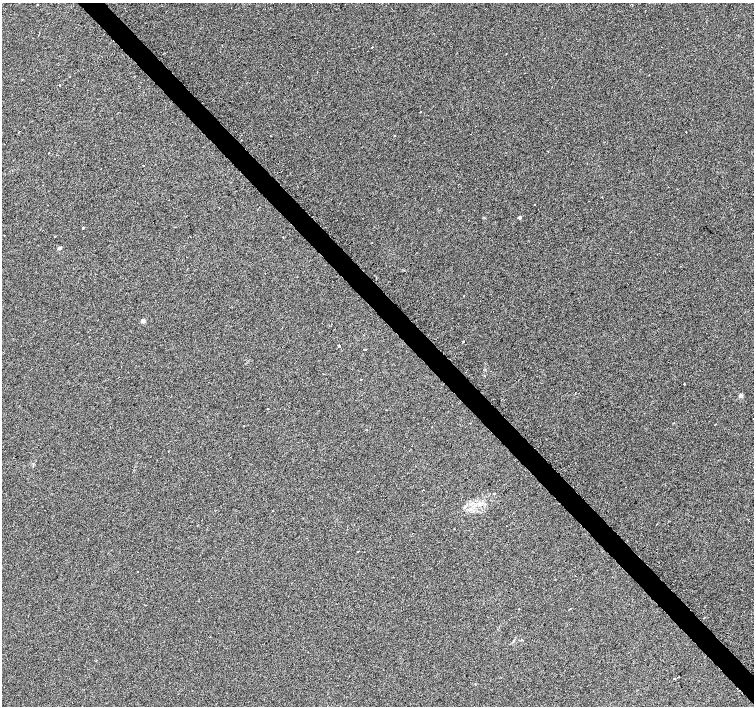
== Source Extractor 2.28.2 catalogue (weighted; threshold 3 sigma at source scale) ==
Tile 6 of 4 x 4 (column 2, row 2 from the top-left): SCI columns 1505-3007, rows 2990-4396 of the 6070 x 6041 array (HDU 1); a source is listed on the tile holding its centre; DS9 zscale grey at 2 x 2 block average (1 PNG px = mean of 2 x 2 image px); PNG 756 x 708 px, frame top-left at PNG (2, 3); no overlay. Shown black and unused: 4% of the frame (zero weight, under 2 of 3 exposures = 3% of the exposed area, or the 3 px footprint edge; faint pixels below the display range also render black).
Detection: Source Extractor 2.28.2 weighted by HDU 2 'WHT'; one run over the whole footprint, this tile lists its part. Background 0.0238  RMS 0.013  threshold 0.0577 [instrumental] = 3 sigma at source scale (4.5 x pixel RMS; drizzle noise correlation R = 1.50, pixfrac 1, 0.0396/0.0396 arcsec/px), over >= 5 px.
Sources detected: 54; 10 cosmic-ray / hot-pixel residue — not listed; the other 44 listed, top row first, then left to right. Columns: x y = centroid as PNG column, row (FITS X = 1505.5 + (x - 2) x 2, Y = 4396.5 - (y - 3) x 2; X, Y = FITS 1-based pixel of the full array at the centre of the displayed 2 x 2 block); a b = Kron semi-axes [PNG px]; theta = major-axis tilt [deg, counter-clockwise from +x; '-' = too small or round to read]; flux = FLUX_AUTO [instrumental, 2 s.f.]
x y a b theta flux
37 5 2 2 - 2.6
372 47 2 2 - 13
649 75 2 2 - 3.3
59 85 2 2 - 7
420 112 2 2 - 3.5
18 132 2 2 - 2.6
686 132 2 2 - 11
394 136 2 2 - 11
548 151 2 2 - 1.5
143 165 2 2 - 6.7
43 185 2 2 - 3.6
48 205 2 2 - 1.6
519 218 2 2 - 9.1
83 228 2 2 - 34
54 237 2 2 - 9.2
283 237 2 2 - 1.2
372 242 2 2 - 1.3
59 248 3 2 - 10
680 266 2 2 - 1.3
297 277 2 2 - 2.1
143 321 3 2 - 20
463 341 2 2 - 2
339 345 2 2 - 19
365 349 2 2 - 15
361 379 2 2 - 6
684 384 2 2 - 8.6
741 396 3 2 - 18
268 408 2 2 - 7.1
470 423 2 2 - 8.4
715 424 2 2 - 1.3
244 426 2 2 - 6.6
169 451 2 2 - 3.8
423 490 2 2 - 34
494 494 2 2 - 2.5
479 504 3 2 - 3.1
273 511 2 2 - 4.2
513 513 2 2 - 5.7
657 524 2 2 - 4.9
357 551 2 2 - 1.9
137 571 2 2 - 7.2
519 609 2 2 - 1.7
210 637 2 2 - 3.9
679 677 2 2 - 2.1
674 678 3 2 - 11
Diffuse or blended objects may show on this block-average render without a row.